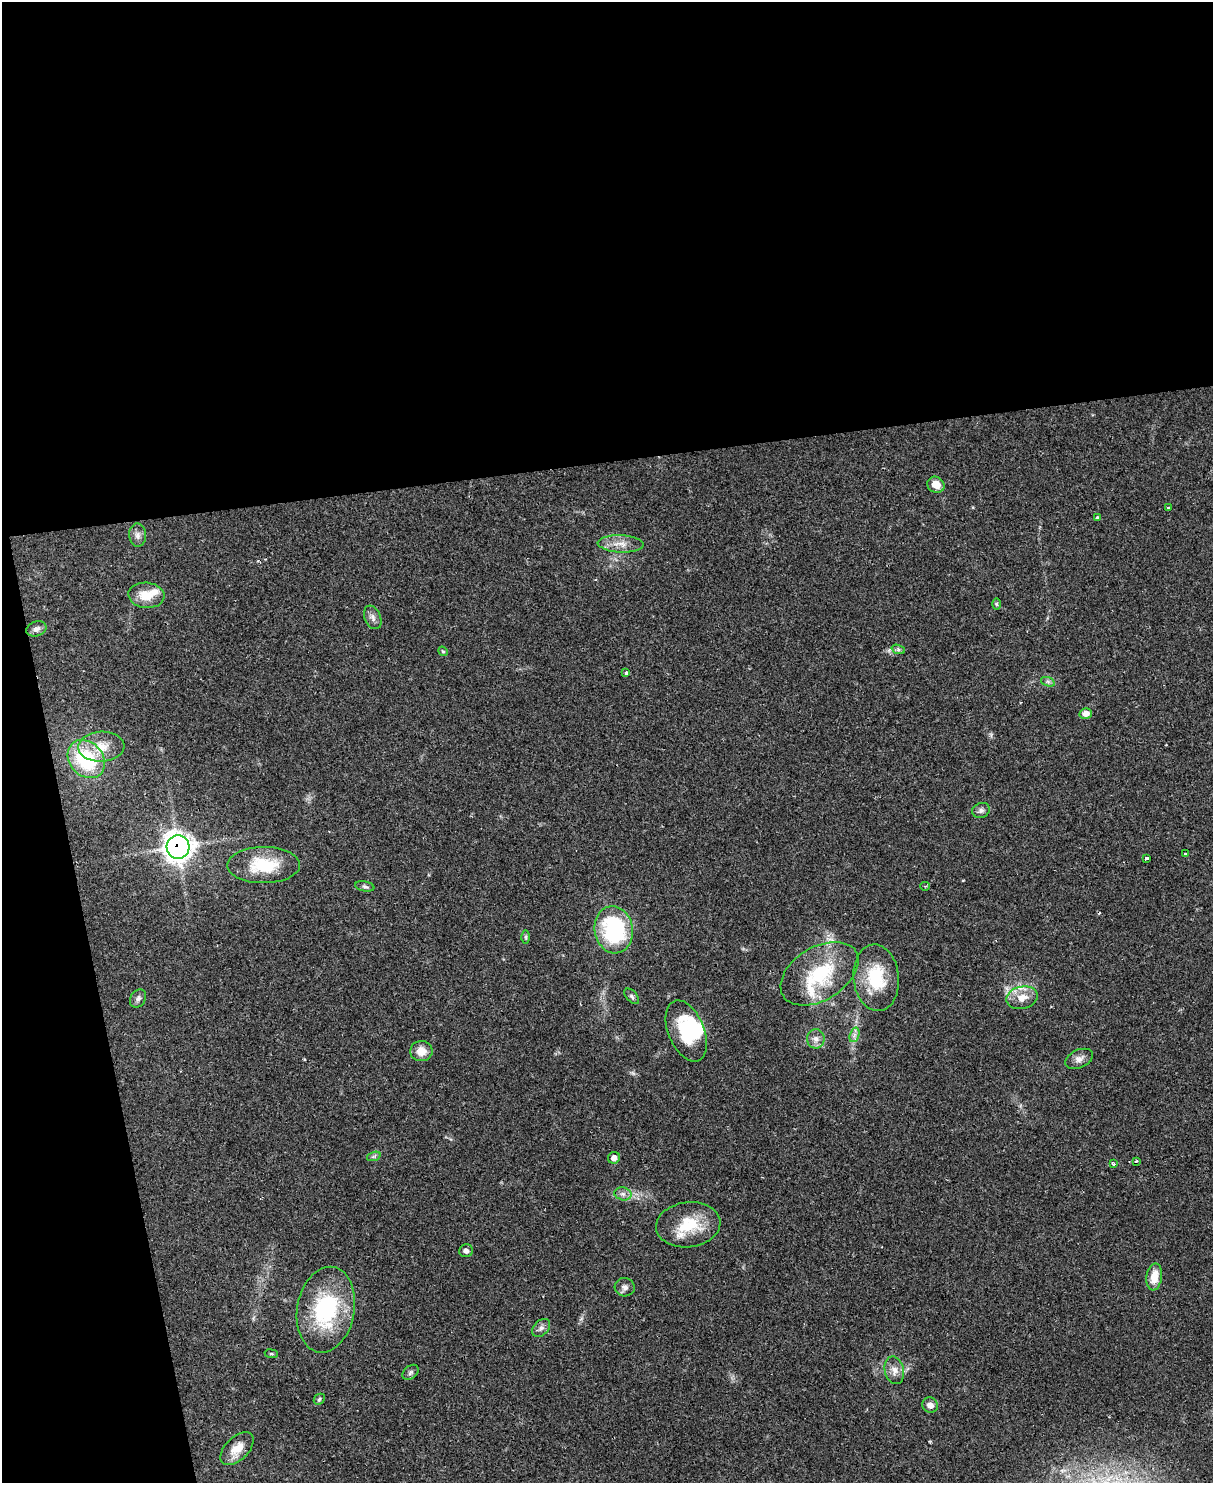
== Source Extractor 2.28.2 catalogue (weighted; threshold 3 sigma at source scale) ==
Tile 1 of 4 x 3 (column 1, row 1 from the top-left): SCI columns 1-1211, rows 3210-4690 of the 4844 x 4824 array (HDU 1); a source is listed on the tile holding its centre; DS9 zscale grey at full resolution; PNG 1215 x 1485 px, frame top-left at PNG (2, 2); each listed source drawn as its Kron ellipse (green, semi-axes under 4 px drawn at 4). Shown black and unused: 36% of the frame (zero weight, under 2 of 3 exposures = <1% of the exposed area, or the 3 px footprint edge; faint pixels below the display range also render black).
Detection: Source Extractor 2.28.2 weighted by HDU 2 'WHT'; one run over the whole footprint, this tile lists its part. Background 0.0698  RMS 0.0058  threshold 0.0262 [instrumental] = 3 sigma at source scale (4.5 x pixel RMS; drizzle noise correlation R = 1.50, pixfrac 1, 0.05/0.05 arcsec/px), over >= 5 px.
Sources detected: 57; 2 inside a brighter object's white glare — neither listed nor drawn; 3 inside a brighter listed object's ellipse — not listed separately; the other 52 listed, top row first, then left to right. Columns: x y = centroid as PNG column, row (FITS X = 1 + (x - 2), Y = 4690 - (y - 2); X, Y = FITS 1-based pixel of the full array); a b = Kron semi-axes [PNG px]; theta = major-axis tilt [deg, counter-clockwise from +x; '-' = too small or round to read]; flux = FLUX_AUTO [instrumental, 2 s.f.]
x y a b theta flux
936 485 9 7 -32 6.2
1169 508 3 3 - 2.2
1097 517 3 3 - 1.3
138 535 11 8 -87 2.9
621 544 23 8 -2 6.5
146 595 18 12 -4 11
996 604 6 4 -89 0.75
373 617 12 8 -68 2.8
36 629 10 7 19 2.5
898 649 7 4 -19 1.2
443 651 5 4 - 0.7
626 672 3 3 - 1.2
1048 682 7 4 -19 1.3
1086 713 6 5 - 5
101 747 23 15 3 12
86 759 21 16 -48 45
981 810 9 7 21 2
178 847 12 11 - 450
1185 854 3 3 - 0.88
1146 859 4 3 - 12
264 865 36 18 1 26
365 886 10 5 -11 1.3
925 886 5 4 - 0.79
614 930 23 19 -80 59
526 937 6 4 -89 0.86
819 974 43 26 32 40
876 978 33 22 -84 27
632 996 9 5 -47 1.4
138 998 10 7 59 2.2
1022 998 16 11 13 6.8
686 1031 32 18 -68 31
854 1035 7 4 71 1.8
816 1039 9 8 - 3.2
421 1051 11 10 - 6.8
1079 1059 15 9 24 3.4
374 1156 7 4 19 1
614 1158 6 5 - 4
1136 1161 3 2 - 0.61
1114 1164 3 3 - 1.7
623 1194 8 6 -12 2.4
688 1225 32 22 7 22
466 1251 7 6 - 1.7
1154 1277 13 7 82 8.3
625 1287 10 9 - 2.5
326 1310 43 28 80 55
541 1328 10 7 44 2.2
271 1354 6 3 -8 0.68
894 1370 14 9 -77 4.4
410 1372 9 6 41 1.5
319 1399 6 4 46 0.97
930 1405 8 7 - 3
237 1449 20 11 45 8.3
Overlapping masked pixels (flux is a lower limit): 1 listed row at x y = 178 847